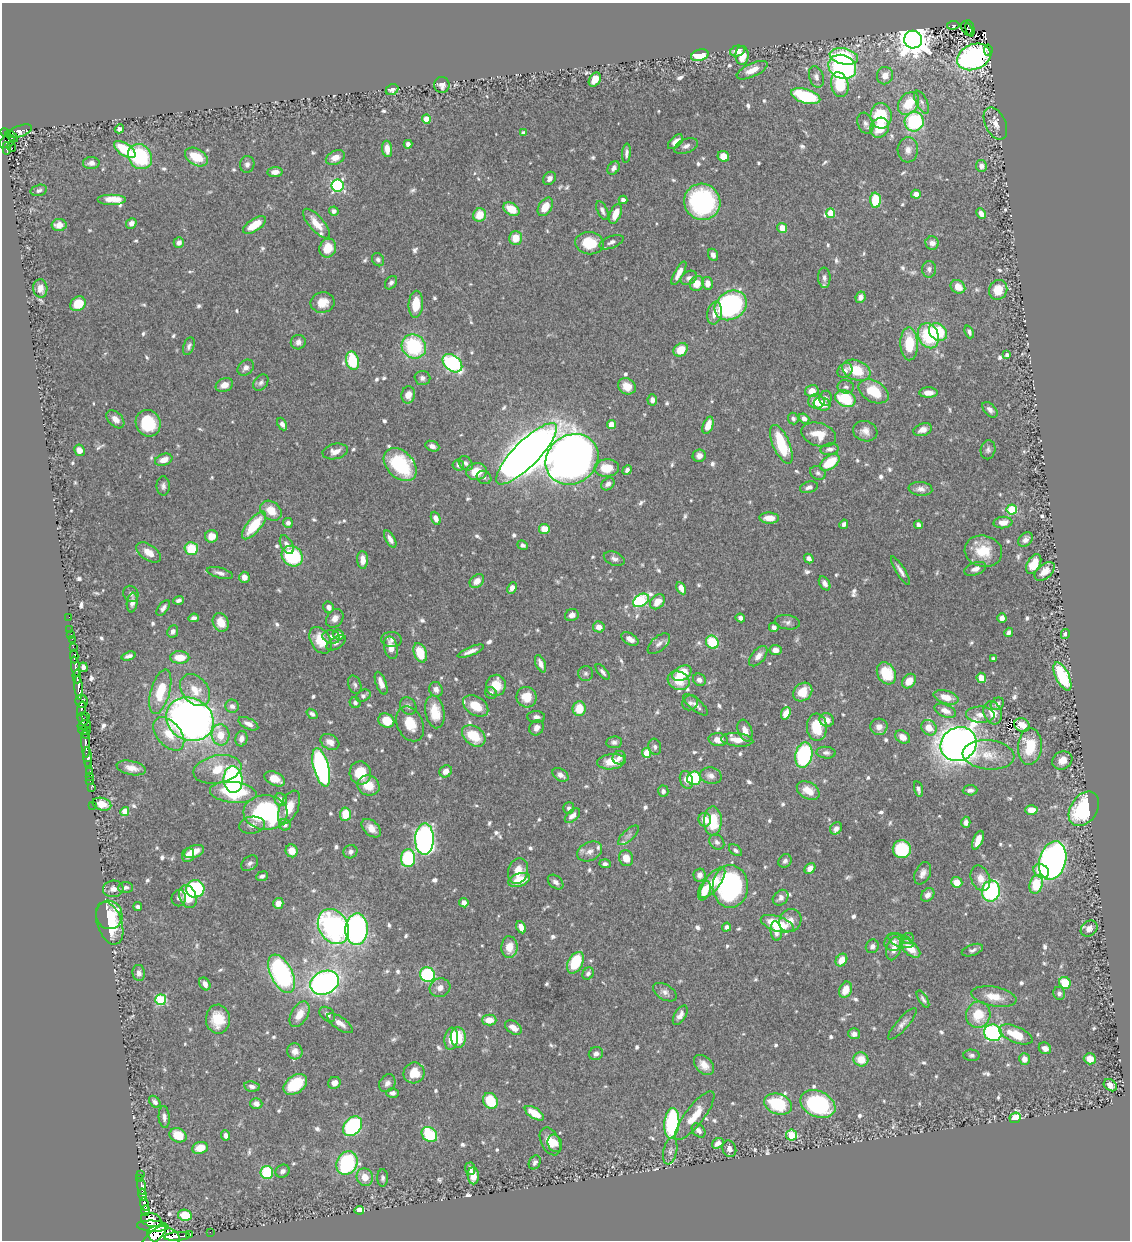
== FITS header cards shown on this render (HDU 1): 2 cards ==
NAXIS1  =                 1128
NAXIS2  =                 1238

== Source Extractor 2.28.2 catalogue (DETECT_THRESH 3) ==
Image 1128 x 1238 px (HDU 1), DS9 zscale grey, 1 PNG px = 1 image px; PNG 1132 x 1242 px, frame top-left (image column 1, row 1238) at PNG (2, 3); each listed source drawn as its Kron ellipse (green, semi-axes under 4 px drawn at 4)
Background 0.889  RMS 0.012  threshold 0.0367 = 3 sigma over >= 5 px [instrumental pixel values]
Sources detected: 799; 3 with non-positive FLUX_AUTO (blend fragments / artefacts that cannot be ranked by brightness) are neither listed nor drawn; of the other 796, the 500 brightest by FLUX_AUTO listed and drawn (296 fainter detections omitted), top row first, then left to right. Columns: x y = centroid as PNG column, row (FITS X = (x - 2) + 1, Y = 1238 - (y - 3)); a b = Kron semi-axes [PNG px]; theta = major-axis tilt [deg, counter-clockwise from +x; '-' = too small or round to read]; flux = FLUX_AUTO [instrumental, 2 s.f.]
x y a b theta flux
953 25 6 3 7 39
967 29 7 5 -59 54
970 29 8 2 -78 45
913 40 9 9 - 1700
988 50 6 3 -80 26
737 51 7 5 13 8.7
700 55 9 5 16 21
742 55 9 6 86 16
844 56 14 8 -12 52
974 57 17 12 22 270
842 67 14 11 -24 160
752 70 16 6 25 11
885 76 9 8 - 9.1
816 77 11 7 -74 4.1
595 80 8 5 59 11
442 85 8 7 - 4.6
840 85 12 8 -78 38
392 90 6 5 - 3.3
806 96 15 7 -17 61
922 102 12 5 -63 3.3
909 103 12 9 50 27
881 116 13 10 -87 45
426 119 4 4 - 17
914 122 9 9 - 81
865 123 11 7 -71 3.6
995 124 17 10 -64 7.9
880 128 10 9 - 22
119 129 5 4 - 3.3
20 131 13 5 19 400
5 133 5 4 - 310
523 133 4 4 - 3
12 136 7 4 -42 340
7 141 8 6 33 390
675 142 9 5 44 5.6
408 144 4 4 - 3.9
686 146 12 7 21 4.1
12 147 5 3 - 18
7 148 6 3 -83 220
387 149 8 5 -84 8.1
125 150 12 6 -34 35
908 150 12 10 85 7.3
626 153 9 4 86 2.7
723 156 6 5 - 11
140 157 13 11 -52 66
196 157 12 8 -30 24
335 158 10 6 23 8.1
91 163 8 6 1 3.9
247 164 8 7 - 3.5
981 166 6 5 - 4.7
614 168 7 5 53 3.6
275 172 7 5 4 5.6
550 178 7 5 49 4.1
337 186 6 6 - 130
39 190 8 5 15 2.8
916 194 5 4 - 6.3
112 199 14 5 0 11
623 200 4 4 - 3.4
875 200 7 5 -88 31
702 202 18 18 - 140
545 207 10 6 58 14
511 209 9 6 -34 18
334 211 5 4 - 3.1
602 211 10 5 -66 3.3
831 213 4 4 - 22
615 214 10 5 68 13
981 214 6 4 -65 5
480 215 7 6 - 17
131 223 5 5 - 3.9
316 223 18 7 -49 13
59 225 7 6 - 7.2
254 225 13 6 34 16
782 228 5 5 - 10
516 238 7 6 - 13
611 242 12 6 21 3.8
179 243 5 5 - 4
589 243 14 11 -8 25
932 243 7 6 - 4.3
328 248 9 8 - 16
713 255 6 5 - 4.2
378 260 7 5 -59 2.9
929 269 8 7 - 3.7
679 273 13 4 62 8
689 278 9 6 34 3.3
824 278 10 6 -88 3
391 283 7 5 55 2.6
708 283 6 5 - 6.7
697 284 8 7 - 12
958 287 8 6 -34 8.7
40 288 9 7 -83 5.9
998 290 10 9 - 16
860 297 6 4 63 5.2
323 302 12 10 9 11
78 304 8 7 - 18
416 304 13 7 87 20
731 305 17 13 35 180
714 313 11 7 79 8.6
938 332 10 8 -39 47
969 332 7 4 -67 2.5
928 336 13 10 -66 48
298 342 7 7 - 4.2
909 344 16 8 -89 30
189 346 9 5 70 2.5
414 346 13 11 -41 70
681 350 7 6 - 16
1007 355 4 4 - 3.6
353 361 9 6 -76 39
452 363 11 7 -39 110
246 368 9 7 43 4.4
845 370 8 7 - 4.1
856 370 15 10 -21 26
422 378 8 7 - 3
261 383 9 6 50 2.6
224 385 9 6 24 6.9
627 386 9 7 -32 11
846 387 8 6 -8 2.7
812 391 7 6 - 9.2
873 391 16 10 -29 28
928 393 9 5 0 8.2
408 395 8 7 - 7.2
826 398 7 6 - 2.9
845 399 10 7 -24 44
652 400 5 5 - 4.2
816 401 8 7 - 11
822 404 8 6 -17 14
990 410 9 5 -46 3.7
804 418 5 4 - 4.7
115 419 10 7 -46 6
793 419 6 5 - 2.5
148 423 14 12 -62 36
282 424 7 4 -63 3.6
611 424 4 4 - 15
708 425 9 5 71 11
923 430 9 6 20 6.2
865 431 12 10 -18 6.8
819 435 18 11 -17 15
781 444 21 8 -67 45
432 446 7 5 -23 4.4
830 449 9 5 8 3.4
79 450 6 5 - 7.3
988 450 10 7 79 2.9
335 451 13 7 12 7.1
526 454 41 12 45 1800
699 456 6 6 - 4.3
572 459 28 24 36 1000
164 460 9 5 19 8.6
830 462 11 6 35 28
466 463 8 6 -47 2.8
400 465 19 13 -46 66
458 465 6 5 - 3.2
607 468 12 8 2 20
627 470 5 4 - 2.8
476 472 10 8 4 18
818 473 8 6 -30 2.5
484 477 7 6 - 2.8
608 484 7 5 42 3.9
163 486 10 6 -89 3.2
809 487 9 5 17 3.7
920 489 12 7 -6 4.9
1012 509 5 5 - 50
271 511 11 9 -39 15
436 518 7 4 -67 5.8
769 518 10 5 -2 8.5
1003 522 9 5 5 7.5
288 523 5 4 - 3.3
844 524 5 4 - 3.5
254 525 17 7 50 34
918 525 4 4 - 4.1
544 529 5 5 - 13
212 536 6 6 - 9.3
390 539 9 4 -59 5.3
1025 540 8 6 46 4.5
287 544 10 5 -62 4.9
523 545 5 4 - 2.6
191 549 6 6 - 29
983 551 19 15 -14 25
149 552 14 7 -35 9.5
292 556 11 9 -37 74
614 559 11 6 -21 3.3
809 559 5 4 - 4.1
363 560 9 5 -89 8.7
1034 564 10 6 61 15
975 569 11 6 19 5.1
900 571 17 4 -58 4.5
1045 571 12 7 40 9.9
220 573 13 5 -15 4.1
244 577 5 5 - 6.7
477 581 8 6 42 9.1
825 583 7 5 -59 3.5
512 588 6 4 63 4.7
681 588 6 4 -61 7.1
131 594 8 7 - 2.9
179 600 5 3 - 2.5
641 600 9 6 31 84
132 602 10 5 82 4.5
657 602 8 6 45 11
329 607 6 5 - 4.6
163 608 9 5 52 3.3
572 615 7 6 - 5.2
69 617 2 2 - 10
194 618 5 4 - 2.8
335 618 10 7 51 5.6
740 618 5 4 - 3.6
1002 618 5 4 - 4.5
221 622 9 7 -65 13
787 622 12 7 -8 3.7
599 627 6 5 - 6.6
774 627 5 4 - 3.6
70 629 2 2 - 7.8
173 631 6 5 - 2.9
1009 632 5 4 - 3
71 634 2 2 - 7.3
1065 634 5 4 - 3.1
338 635 6 5 - 5.2
331 637 9 6 -13 4.2
72 639 2 2 - 13
630 639 9 5 -31 5.9
320 640 14 10 -60 19
391 640 10 7 -4 3.9
712 642 7 6 - 37
336 643 11 6 33 3.1
659 644 13 7 41 4.3
73 648 3 3 - 63
391 648 11 6 -76 8.5
775 650 6 5 - 4.5
471 651 14 4 22 5.5
420 653 10 6 -70 24
129 656 7 4 17 2.8
758 656 12 6 50 6.1
74 657 7 3 -88 240
180 657 9 6 -1 13
993 659 4 3 - 2.6
541 664 9 5 -67 5.1
75 667 10 3 -78 620
83 667 5 4 - 3.2
603 672 9 4 -51 2.9
586 673 7 7 - 2.5
682 673 10 7 28 26
886 673 11 9 -60 27
77 676 7 3 -87 200
1062 676 15 6 -64 57
981 678 5 4 - 10
699 680 7 6 - 3.8
679 681 11 9 -25 17
909 681 8 6 48 11
381 683 12 5 -70 7.3
355 685 9 6 -71 2.5
496 685 11 10 - 17
79 688 12 4 -85 950
436 689 7 6 - 5
195 690 18 13 -51 16
160 692 23 9 75 27
803 692 10 8 41 17
491 693 6 5 - 2.7
363 696 8 5 30 2.7
527 697 10 10 - 17
946 697 13 6 -16 12
82 701 6 6 - 550
355 703 6 5 - 2.5
690 703 8 7 - 2.7
997 704 7 5 38 3.6
696 705 15 6 -40 4.6
232 706 7 6 - 3.8
408 706 9 7 -54 3.2
476 706 14 9 -32 18
579 708 7 6 - 18
81 709 7 4 75 450
945 711 11 6 -22 6.1
435 712 16 9 -79 21
786 713 6 4 67 10
993 713 12 9 -71 12
312 714 6 4 -37 2.7
980 715 14 8 -1 7.5
86 716 3 2 - 63
536 717 9 5 -3 3.3
83 719 6 5 - 480
190 719 24 21 -28 540
827 720 7 6 - 7.4
386 721 8 7 - 16
248 724 10 5 -25 4.9
410 724 18 13 -64 17
84 725 7 4 15 350
1022 725 8 6 -23 6.6
817 727 13 10 -86 29
879 727 8 8 - 5.5
537 728 8 6 59 4.3
929 728 8 7 - 12
84 731 6 3 -6 67
745 731 11 7 -70 7
86 734 4 3 - 140
169 734 19 12 -49 17
221 735 10 9 - 16
474 736 13 9 -39 26
903 737 8 6 -34 7
241 739 8 6 75 5.2
718 740 9 6 -4 9.4
737 740 16 6 -5 9.4
330 742 10 7 -30 6.3
614 742 8 6 6 2.8
86 744 14 4 -86 890
959 744 18 16 30 840
1030 746 18 12 86 33
655 747 8 6 -75 2.6
647 753 5 4 - 22
826 753 10 6 -4 2.9
804 755 13 8 77 110
989 755 26 14 -5 19
88 757 10 3 -86 820
619 758 7 6 - 3.5
1062 760 10 8 29 7.8
611 762 14 7 6 17
89 764 3 2 - 60
321 767 20 7 -75 180
131 768 15 7 -12 7.8
217 769 24 14 11 24
90 771 3 2 - 100
446 771 6 5 - 6.3
360 773 11 10 - 22
560 775 9 6 -32 4.6
90 776 3 2 - 41
711 776 11 8 -12 5.6
694 778 7 7 - 53
233 779 13 9 -85 150
275 779 11 6 -25 10
90 780 3 2 - 31
686 780 9 6 -70 7.4
368 786 11 10 - 15
91 787 2 2 - 13
918 789 8 4 -76 2.6
970 790 7 5 3 2.8
663 791 6 5 - 2.5
808 791 12 8 -30 12
233 792 23 10 -6 48
281 800 7 5 -58 5
102 804 9 6 -15 13
93 805 2 2 - 8.6
289 807 18 9 66 14
569 808 6 5 - 2.5
1084 809 19 13 56 83
1031 810 6 5 - 9
125 812 4 4 - 19
266 812 22 17 -1 120
345 814 6 5 - 21
572 816 9 5 42 5.5
705 820 7 6 - 8.9
713 821 14 9 90 30
966 822 5 4 - 3.6
252 825 13 8 8 4.5
285 825 6 5 - 3.7
371 828 11 7 -42 7.3
836 828 7 5 49 3.3
628 835 13 5 42 3.1
424 839 15 9 89 320
978 840 10 5 67 12
717 842 8 6 -45 2.8
902 849 9 9 - 49
735 850 7 5 -38 2.6
194 851 10 6 20 13
292 851 6 6 - 12
590 851 13 9 25 6.3
350 852 7 6 - 3.3
188 855 7 6 - 5.6
408 858 9 7 88 69
626 858 8 7 - 9.5
1053 860 19 13 74 470
785 861 7 6 - 2.9
250 863 9 6 37 3.2
605 864 6 4 -4 2.6
810 868 6 4 49 5
518 871 13 10 72 12
1041 871 8 6 -37 18
923 873 12 7 65 5.3
700 875 6 6 - 5
262 876 6 4 20 3.2
980 878 13 9 -68 8.7
519 880 11 6 19 19
556 882 9 6 -41 4
957 882 5 5 - 12
712 883 18 7 53 16
1036 884 9 6 73 28
730 886 21 17 90 160
126 887 7 5 3 2.6
113 889 10 8 5 5.3
195 889 9 8 - 90
704 891 10 6 71 13
991 891 10 9 - 130
928 895 8 6 47 4.4
188 897 12 8 -69 28
179 898 8 7 - 3.5
781 898 9 7 45 4.2
278 903 5 5 - 7.7
464 903 5 4 - 5
138 906 4 3 - 2.7
109 915 14 13 - 36
790 920 12 10 52 7.9
110 923 22 12 -70 31
777 924 17 7 -18 38
333 927 18 14 -59 210
521 927 6 4 -64 6.9
726 927 5 4 - 2.6
1089 928 9 7 42 6.1
357 929 16 11 86 220
776 931 10 5 -83 6.5
908 939 6 5 - 2.8
900 941 13 6 -21 3.9
894 942 9 8 - 5
872 946 7 6 - 3.2
509 947 11 8 90 13
910 948 12 6 -42 15
894 949 12 7 73 7.1
972 950 11 5 19 3
841 960 7 5 55 11
575 963 12 7 60 43
139 973 8 6 -80 3.7
282 974 21 11 -64 170
588 974 6 5 - 2.8
427 975 8 7 - 75
324 983 15 11 26 310
1065 983 6 5 - 26
205 984 7 5 -59 5.1
440 988 10 9 - 6.2
845 990 8 6 67 12
665 992 13 7 -31 4.2
1059 993 6 6 - 3.1
994 997 23 9 -10 16
923 999 9 4 -58 2.5
161 1000 5 5 - 67
299 1014 14 8 59 11
327 1014 9 6 -42 3.7
680 1015 11 5 58 5.6
978 1015 13 12 - 25
218 1019 14 12 -87 23
489 1020 7 5 0 12
340 1023 15 6 -35 7
902 1024 20 6 49 5
513 1027 9 6 -34 7.2
993 1033 9 8 - 160
854 1034 6 5 - 3.7
1016 1034 18 8 -22 20
458 1037 10 7 -87 23
451 1039 11 6 82 12
1045 1048 6 5 - 5.4
295 1051 8 7 - 5.6
596 1054 7 6 - 3.8
972 1055 8 6 -4 2.5
861 1059 7 7 - 15
1024 1059 6 5 - 6.6
1090 1059 6 5 - 8.1
704 1065 12 8 -45 9
414 1073 10 10 - 17
334 1083 6 6 - 4.8
387 1083 9 7 57 4.3
295 1084 13 8 36 31
1110 1085 7 5 -36 4.8
252 1086 8 5 -8 3.4
392 1093 6 5 - 3.4
490 1101 8 7 - 31
155 1102 7 5 -49 2.9
256 1104 6 5 - 4.5
778 1104 14 10 -20 49
818 1104 18 13 -24 92
534 1113 11 5 -33 17
695 1116 30 9 52 19
164 1117 11 5 -86 3.5
1015 1118 6 5 - 17
672 1123 15 7 85 95
353 1126 11 8 48 130
698 1130 8 5 -46 4.1
429 1134 8 6 -44 51
178 1135 9 7 -21 19
226 1135 5 4 - 3.7
791 1135 5 5 - 37
550 1141 15 9 -64 11
555 1143 9 7 -68 4.7
718 1143 6 5 - 4.1
200 1148 8 6 14 14
729 1149 8 6 -70 5.2
670 1151 13 6 78 4.1
535 1162 7 5 60 2.9
347 1163 12 10 62 110
470 1169 6 5 - 3.8
282 1171 7 6 - 3.4
267 1172 6 6 - 50
140 1175 3 2 - 54
473 1176 8 5 -89 11
365 1177 9 8 - 9.9
383 1178 8 5 -90 2.5
140 1179 3 2 - 15
141 1186 8 3 -76 230
143 1195 6 4 -78 180
144 1204 7 4 -76 540
359 1210 5 4 - 28
146 1211 5 4 - 250
185 1215 7 5 -10 24
151 1220 10 7 -17 2100
153 1226 16 5 -3 2500
210 1232 2 2 - 9.4
190 1235 3 2 - 31
154 1236 15 6 41 2200
163 1236 16 9 -14 2400
177 1236 13 3 4 670
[296 fainter detections neither listed nor drawn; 3 non-positive-flux detections neither listed nor drawn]